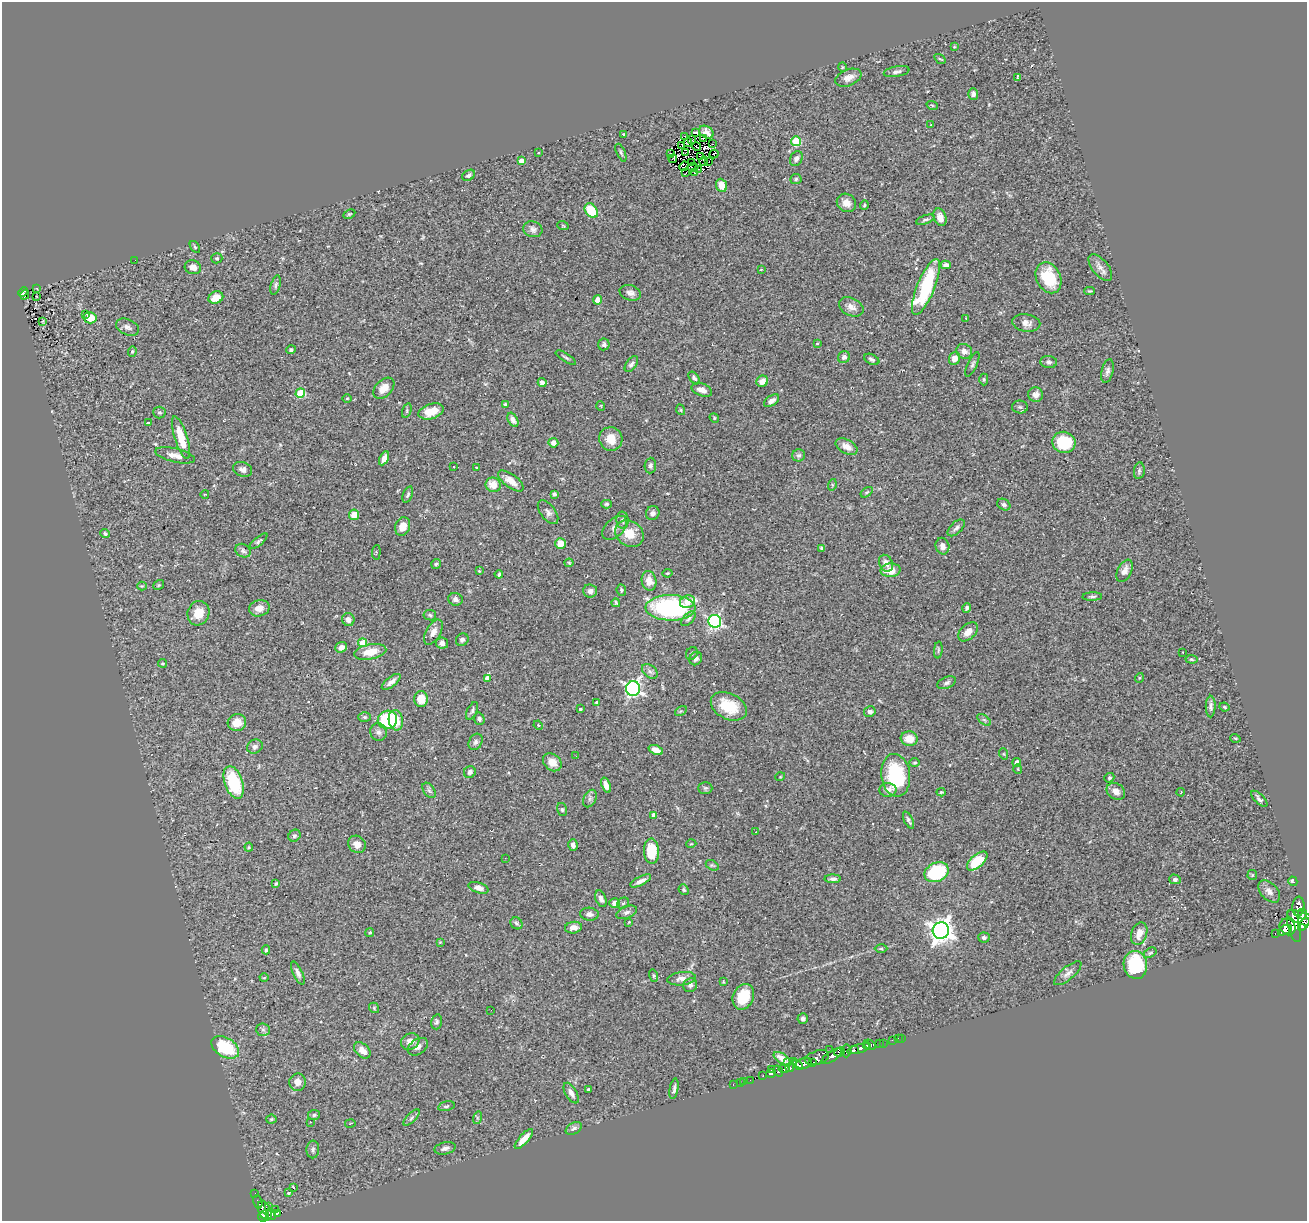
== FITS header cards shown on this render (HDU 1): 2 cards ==
NAXIS1  =                 1305
NAXIS2  =                 1219

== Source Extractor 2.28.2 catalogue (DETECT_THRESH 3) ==
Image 1305 x 1219 px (HDU 1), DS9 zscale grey, 1 PNG px = 1 image px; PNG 1309 x 1223 px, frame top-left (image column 1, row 1219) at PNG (2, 2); each listed source drawn as its Kron ellipse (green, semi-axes under 4 px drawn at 4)
Background 0.472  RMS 0.05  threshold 0.151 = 3 sigma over >= 5 px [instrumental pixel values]
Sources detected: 356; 6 with non-positive FLUX_AUTO (blend fragments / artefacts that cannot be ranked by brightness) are neither listed nor drawn; the other 350 listed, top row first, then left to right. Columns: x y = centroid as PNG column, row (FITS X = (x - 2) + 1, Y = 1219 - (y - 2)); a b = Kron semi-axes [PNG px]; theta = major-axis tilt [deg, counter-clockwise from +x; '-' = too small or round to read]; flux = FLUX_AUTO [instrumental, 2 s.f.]
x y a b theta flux
954 47 3 2 - 2.4
940 59 6 3 -35 3.5
842 67 5 3 - 3
896 72 13 5 10 11
1017 77 3 3 - 36
848 78 13 8 21 23
973 94 6 5 - 9
932 105 5 3 - 3.3
931 125 2 2 - 2.4
695 132 4 2 - 6
706 132 8 5 -31 9.4
624 134 3 2 - 3.5
685 136 3 2 - 4.3
704 138 3 2 - 2.6
692 140 3 2 - 3.2
796 141 5 5 - 160
688 143 5 3 - 7.4
713 144 3 2 - 3
682 145 3 2 - 3.7
696 146 4 2 - 0.8
538 153 3 2 - 9.4
621 153 9 3 -66 6.1
671 153 3 2 - 2.8
685 153 2 2 - 0.66
714 154 4 2 - 2.6
701 157 3 2 - 4.1
673 159 4 3 - 5.9
796 159 8 6 63 12
521 161 4 4 - 20
704 161 4 2 - 0.0091
709 161 2 2 - 1.4
692 163 3 2 - 3.9
684 166 5 4 - 1.2
693 167 5 2 - 1.8
698 169 3 2 - 2.1
694 172 3 2 - 7.2
686 173 3 2 - 1.5
469 175 7 5 30 8.3
796 179 5 5 - 5.9
722 185 7 5 -68 33
846 203 10 8 -35 25
864 205 5 4 - 4.1
591 211 8 6 -53 97
349 214 6 4 26 4.2
940 217 9 6 -70 23
925 220 9 4 19 7.4
563 226 6 3 -19 3.1
533 229 9 8 - 14
195 247 6 3 -55 3.8
217 258 5 5 - 5.1
135 260 2 2 - 1.7
946 265 5 4 - 10
193 267 8 7 - 23
1100 267 16 8 -51 21
761 270 3 2 - 1.9
1048 278 16 12 -64 130
276 285 10 4 75 7.5
926 287 30 8 68 280
37 288 3 2 - 2.8
1090 291 5 4 - 3.9
23 292 5 3 - 9.6
630 293 11 7 -17 15
25 295 5 2 - 15
37 297 3 2 - 5.7
216 298 7 6 - 43
597 300 4 4 - 24
851 307 13 9 -26 23
86 314 2 2 - 3.7
90 318 6 5 - 63
966 318 2 2 - 1.8
43 321 4 2 - 2.1
1026 323 14 8 -9 21
127 327 12 7 -23 15
817 343 3 2 - 3
604 344 6 5 - 8.6
291 350 5 4 - 6.2
132 351 5 4 - 4.6
964 351 8 7 - 19
566 357 11 3 -30 5.4
844 357 6 5 - 12
954 358 6 5 - 28
872 359 8 5 -26 8.2
1049 362 8 6 -5 9.9
631 364 9 5 54 9.6
972 364 13 4 65 9.2
1107 371 12 5 76 12
694 378 7 4 -52 8.2
984 379 6 4 90 4.5
762 381 6 5 - 26
542 382 4 4 - 14
384 388 12 8 46 31
702 390 10 6 -20 21
300 393 5 4 - 150
1036 395 7 7 - 16
347 398 5 3 - 2.9
772 401 8 5 35 15
505 404 4 3 - 4.1
601 406 5 3 - 2.4
1020 407 8 6 -2 8.4
681 410 5 3 - 3.7
407 411 7 4 72 5.7
431 411 13 7 17 48
159 413 6 6 - 6.1
714 418 5 4 - 3.7
513 420 7 4 -60 14
148 423 3 3 - 8.5
181 438 22 6 -73 77
611 439 12 11 - 49
1064 442 12 10 -17 130
553 443 5 5 - 19
846 447 12 6 -28 26
175 455 20 7 -13 25
799 455 6 6 - 9.2
384 458 7 4 62 21
650 466 8 5 87 10
454 467 2 2 - 2.4
476 468 2 2 - 2.3
243 469 10 7 -19 14
1139 471 8 5 81 7.3
511 481 15 6 -36 35
493 485 8 7 - 44
832 485 6 3 73 3.7
867 492 7 3 36 4.2
205 494 4 2 - 2.3
554 494 4 3 - 6.6
408 495 8 4 69 6.8
606 504 5 4 - 5.8
1004 505 7 5 -31 7.7
548 512 14 7 -53 17
653 513 7 6 - 14
354 515 5 5 - 35
623 520 8 6 -86 9
403 527 9 7 69 38
615 528 15 9 43 20
956 528 10 5 45 11
105 534 5 4 - 5.1
629 534 15 12 -34 63
259 541 11 4 40 6.6
560 544 5 5 - 38
942 546 8 7 - 16
822 548 4 2 - 4.8
243 551 8 6 -31 8.5
376 552 7 3 85 3
569 563 4 4 - 3.5
886 563 9 6 -63 22
436 564 5 5 - 5.1
891 570 10 7 4 46
479 571 4 4 - 3.3
1125 571 12 7 64 22
668 573 5 3 - 3.2
499 574 4 3 - 5.6
649 581 10 7 -76 29
159 585 6 4 36 4.2
142 586 5 4 - 3.9
621 590 6 4 -83 6
590 591 7 6 - 16
1092 596 10 3 2 6.9
455 599 7 6 - 14
687 602 8 6 22 39
616 603 4 3 - 4.2
259 608 10 8 13 28
670 608 25 13 -1 470
967 608 5 3 - 7.7
198 613 12 11 - 56
430 615 6 5 - 6
688 619 9 5 46 8.3
348 620 6 6 - 16
715 621 6 6 - 590
433 632 14 7 61 23
968 632 11 7 44 26
462 640 6 6 - 9.6
363 643 4 4 - 77
442 643 6 5 - 13
341 647 6 5 - 18
938 650 8 3 85 4.4
370 652 16 7 11 54
1183 652 2 2 - 2.4
692 653 7 5 60 5.5
696 659 7 6 - 9.5
1191 659 6 4 -7 4.2
162 663 4 2 - 3.2
650 671 9 6 -39 11
487 678 4 4 - 19
1139 678 5 3 - 3.3
391 682 11 4 39 16
947 683 10 5 22 9.4
633 688 7 7 - 970
421 699 8 6 89 50
597 702 4 3 - 7.3
729 706 19 12 -27 110
1211 706 11 5 89 11
1225 707 5 3 - 4
580 709 3 3 - 5.8
472 711 9 4 65 7.8
681 711 6 4 33 4.5
870 712 6 5 - 10
364 717 6 5 - 5.2
479 719 6 5 - 7.4
387 720 10 9 - 190
396 720 10 7 -81 57
984 720 8 4 -36 6.7
237 723 9 8 - 40
538 725 5 4 - 3.2
378 732 9 8 - 14
1235 738 5 3 - 3.2
909 739 8 7 - 48
475 742 8 6 60 9.9
255 747 8 6 28 12
656 750 7 4 -22 29
1004 754 6 3 -71 3.3
576 756 2 2 - 2.4
552 762 10 8 -41 32
1017 762 4 4 - 18
915 763 5 3 - 3.8
1018 769 5 3 - 2.9
470 772 6 5 - 11
896 775 21 14 -82 220
780 777 5 3 - 2.7
1109 778 5 4 - 5
234 782 17 9 -71 200
606 785 8 4 -71 20
705 788 7 6 - 5.9
429 790 8 5 -54 8.7
888 790 8 7 - 17
1116 791 10 8 -33 22
941 792 4 3 - 4.2
1181 792 4 3 - 2.2
590 799 9 6 63 11
1259 799 10 4 -44 9.9
562 809 7 5 -74 5.4
654 815 4 4 - 16
909 820 9 3 -64 7.3
756 832 2 2 - 2.3
294 836 6 5 - 6.9
357 844 9 8 - 22
691 844 5 3 - 2.7
573 845 6 4 -75 13
249 847 4 4 - 3.5
651 851 12 7 -88 98
505 858 2 2 - 2.3
977 861 12 6 41 110
712 865 7 4 -28 5.1
937 872 12 9 24 250
1252 875 5 5 - 3.9
833 879 8 4 0 11
1175 879 6 5 - 8.3
641 881 11 4 27 17
1293 881 5 3 - 7.1
276 883 3 3 - 3.9
479 888 10 5 -18 17
684 890 5 4 - 5.2
1269 891 13 8 -47 19
601 899 8 5 -68 14
615 903 5 4 - 25
623 903 6 5 - 6.2
1298 906 10 6 86 170
627 912 11 6 20 12
589 914 9 6 -4 12
1302 914 5 3 - 130
1302 918 15 6 -22 490
629 922 3 3 - 2.6
516 923 6 5 - 8.2
1304 924 7 4 51 230
1294 926 16 6 -76 560
1288 927 8 7 - 400
573 928 8 6 7 19
1285 930 7 4 28 330
941 931 8 8 - 2800
370 932 4 4 - 5.5
1275 933 3 2 - 33
1139 934 12 7 70 29
984 938 6 5 - 9.4
440 942 4 4 - 2.8
881 948 6 4 -1 4.6
266 950 4 3 - 7.2
1150 953 7 4 30 5.6
1135 965 14 11 -81 210
298 973 12 4 -65 13
1068 973 17 6 40 18
654 976 6 4 -73 4.7
264 978 4 3 - 2.6
682 979 14 6 6 20
723 982 4 3 - 3.2
690 985 7 6 - 10
743 997 13 10 66 100
374 1008 5 4 - 4.3
491 1010 2 2 - 1.9
803 1019 5 5 - 9.4
436 1022 7 5 75 8.4
263 1030 7 6 - 8.7
898 1038 2 2 - 4.3
901 1038 2 2 - 2
892 1040 3 2 - 4.5
410 1041 10 8 28 22
879 1043 3 2 - 8.1
883 1043 2 2 - 1.3
870 1045 6 4 -31 280
866 1046 4 3 - 140
225 1047 15 9 -31 170
418 1047 11 7 34 16
859 1049 12 4 16 340
362 1050 9 6 -42 24
830 1050 2 2 - 7
854 1050 4 2 - 140
846 1051 7 3 88 16
840 1052 5 2 - 2.2
832 1056 11 5 34 110
817 1058 12 6 18 180
782 1059 9 5 -34 22
787 1062 3 3 - 13
793 1062 3 2 - 58
812 1062 4 2 - 19
804 1063 8 5 19 450
798 1065 6 3 -44 120
790 1068 4 3 - 68
784 1069 5 4 - 84
771 1070 3 2 - 3.8
778 1071 6 3 -56 53
771 1073 5 3 - 76
763 1076 3 2 - 37
750 1080 2 2 - 1.9
744 1081 3 2 - 3.2
298 1082 8 8 - 25
740 1083 2 2 - 2.2
733 1084 3 2 - 4.5
588 1089 3 3 - 5.4
674 1089 10 3 80 9.2
571 1093 11 5 -60 18
446 1106 8 4 12 6.6
314 1115 6 5 - 6.4
412 1118 10 4 45 7.1
477 1118 6 4 73 4.8
271 1119 5 4 - 5.9
310 1122 3 3 - 3.7
350 1123 5 2 - 3.6
574 1128 9 5 29 10
524 1139 12 4 48 33
445 1148 11 6 12 12
313 1149 9 6 87 9.4
294 1187 3 2 - 21
255 1193 2 2 - 1.5
288 1193 3 3 - 8.5
258 1202 7 3 -76 9.2
269 1207 3 2 - 9.2
275 1209 3 2 - 2.5
265 1211 10 6 -70 160
277 1213 4 3 - 43
265 1214 3 2 - 37
271 1214 6 4 -67 64
262 1217 5 3 - 59
At the frame edge (FLAGS 8, measured only in part): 1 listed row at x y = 1304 924
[6 non-positive-flux detections neither listed nor drawn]